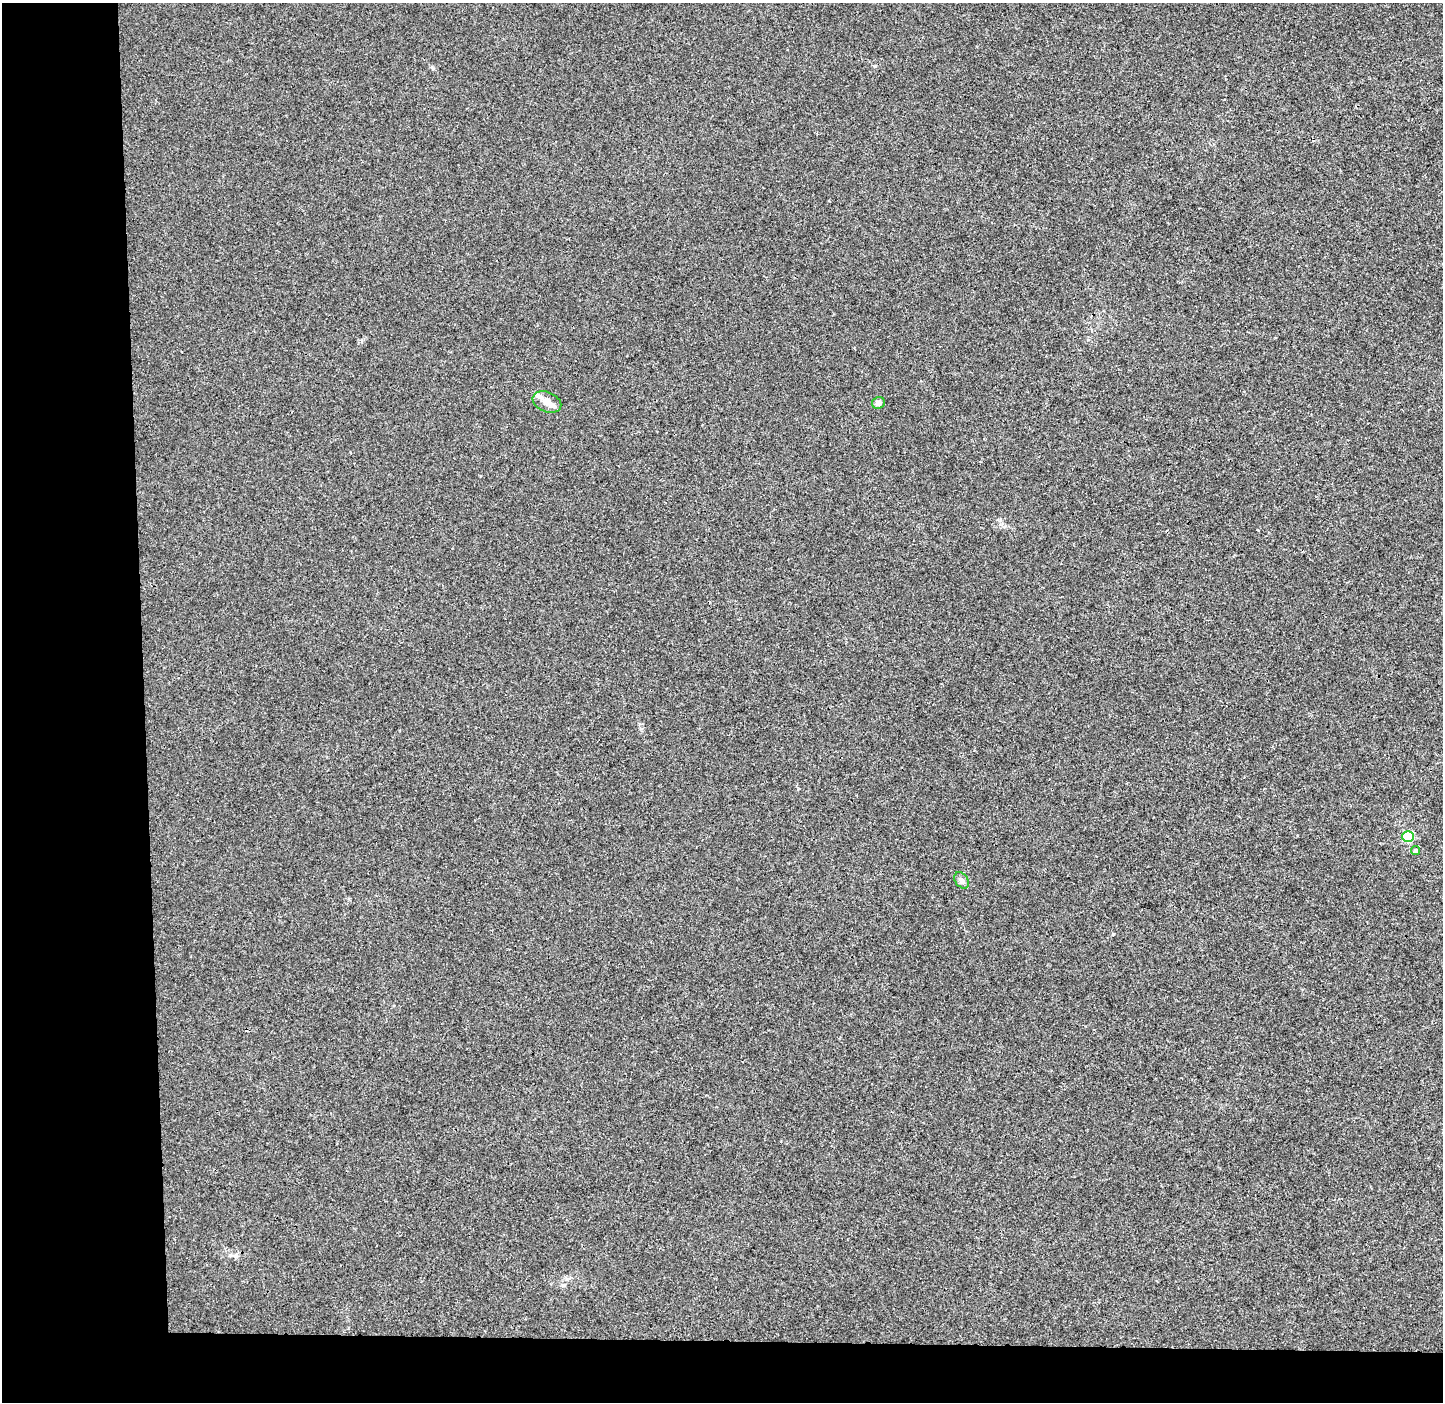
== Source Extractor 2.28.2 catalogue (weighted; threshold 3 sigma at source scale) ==
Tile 7 of 3 x 3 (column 1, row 3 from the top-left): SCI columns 72-1512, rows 9-1408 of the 4465 x 4207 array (HDU 1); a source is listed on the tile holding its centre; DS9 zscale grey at full resolution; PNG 1445 x 1404 px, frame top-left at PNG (2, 3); each listed source drawn as its Kron ellipse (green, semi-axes under 4 px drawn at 4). Shown black and unused: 14% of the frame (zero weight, under 3 of 4 exposures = <1% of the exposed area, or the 3 px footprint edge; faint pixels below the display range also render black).
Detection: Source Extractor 2.28.2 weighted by HDU 2 'WHT'; one run over the whole footprint, this tile lists its part. Background 6.43e-04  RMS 0.0028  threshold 0.0126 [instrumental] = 3 sigma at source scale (4.5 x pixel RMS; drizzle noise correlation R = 1.50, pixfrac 1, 0.0396/0.0396 arcsec/px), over >= 5 px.
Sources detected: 6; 1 inside a brighter listed object's ellipse — not listed separately; the other 5 listed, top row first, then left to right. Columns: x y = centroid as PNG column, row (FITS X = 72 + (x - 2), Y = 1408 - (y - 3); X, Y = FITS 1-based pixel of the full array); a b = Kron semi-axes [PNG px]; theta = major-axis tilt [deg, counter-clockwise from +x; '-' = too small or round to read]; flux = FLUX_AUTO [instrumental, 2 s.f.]
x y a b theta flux
547 402 15 9 -23 2.3
878 403 6 5 - 1.3
1408 837 5 5 - 18
1416 851 4 4 - 0.71
962 880 9 6 -52 0.95